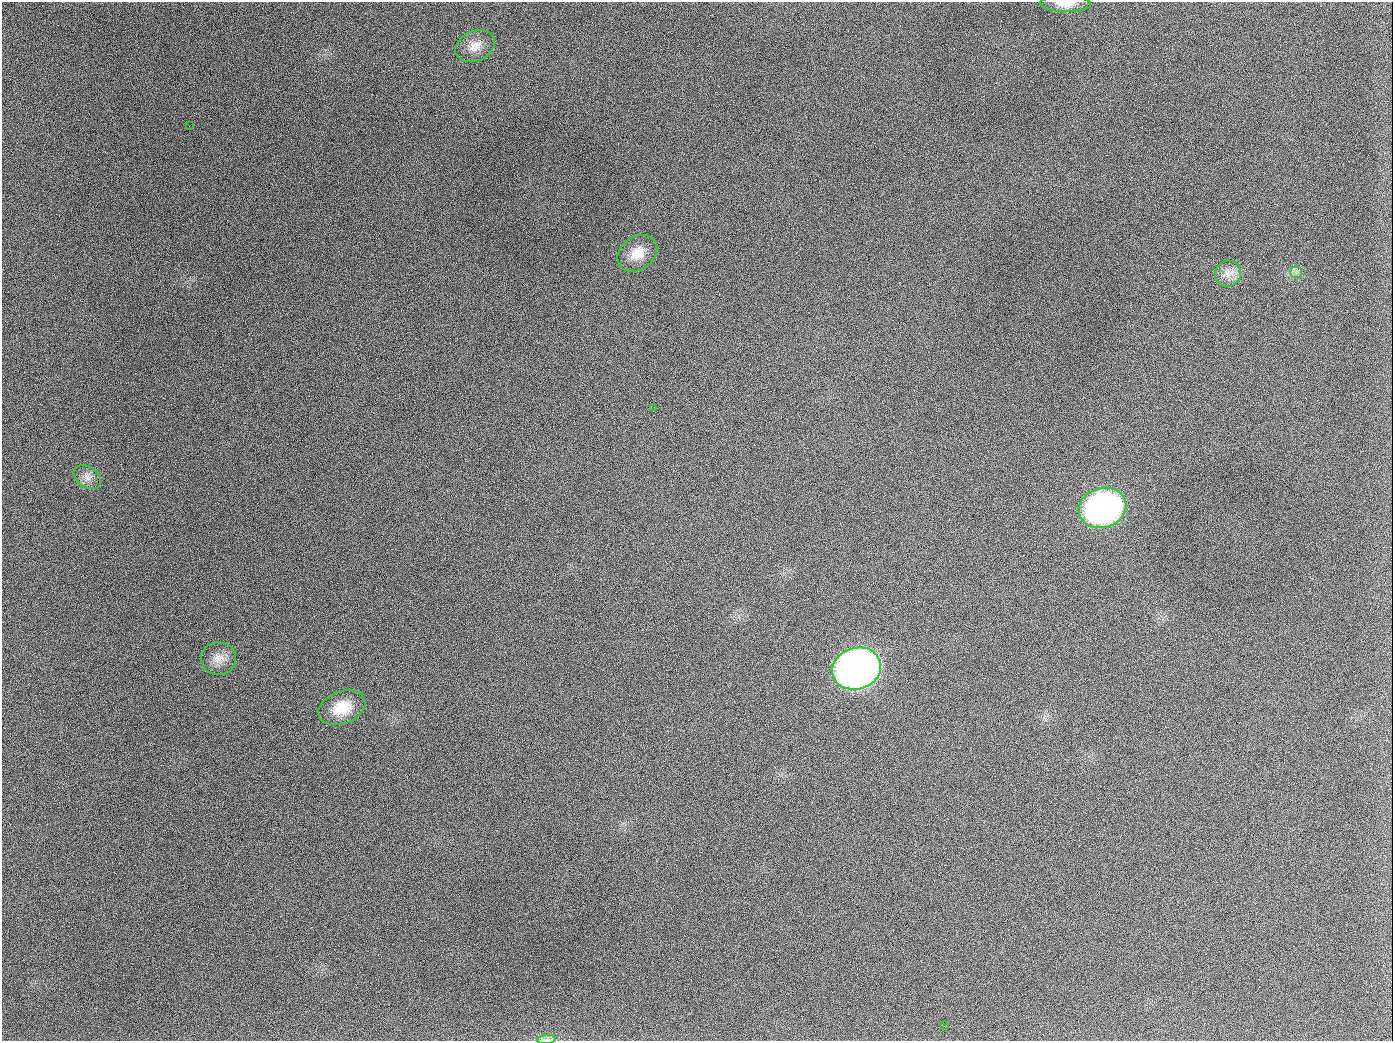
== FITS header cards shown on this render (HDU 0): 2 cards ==
NAXIS1  =                 1391
NAXIS2  =                 1039

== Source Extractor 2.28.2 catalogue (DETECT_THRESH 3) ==
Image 1391 x 1039 px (HDU 0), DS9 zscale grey, 1 PNG px = 1 image px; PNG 1395 x 1043 px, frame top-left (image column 1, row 1039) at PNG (2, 2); each listed source drawn as its Kron ellipse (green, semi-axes under 4 px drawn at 4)
Background 1960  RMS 81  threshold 242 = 3 sigma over >= 5 px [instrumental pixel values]
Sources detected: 14; all 14 listed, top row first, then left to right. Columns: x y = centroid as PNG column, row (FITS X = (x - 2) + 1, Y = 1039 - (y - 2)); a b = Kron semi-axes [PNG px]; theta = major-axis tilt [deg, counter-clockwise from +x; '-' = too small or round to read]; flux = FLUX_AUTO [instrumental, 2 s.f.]
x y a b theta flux
1065 4 25 8 -2 5.9e+04
475 46 21 15 24 7.5e+04
189 126 2 2 - 5.1e+03
637 253 21 16 37 1.0e+05
1296 272 6 6 - 1.5e+04
1228 274 13 12 - 5.6e+04
654 407 2 2 - 2.9e+03
87 477 15 10 -35 4.2e+04
1102 508 24 19 18 2.0e+06
218 658 17 16 - 6.8e+04
857 669 25 20 19 4.2e+06
342 708 24 16 20 1.4e+05
944 1026 3 2 - 4.8e+03
546 1039 9 4 7 1.7e+04
At the frame edge (FLAGS 8, measured only in part): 2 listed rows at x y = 1065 4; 546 1039